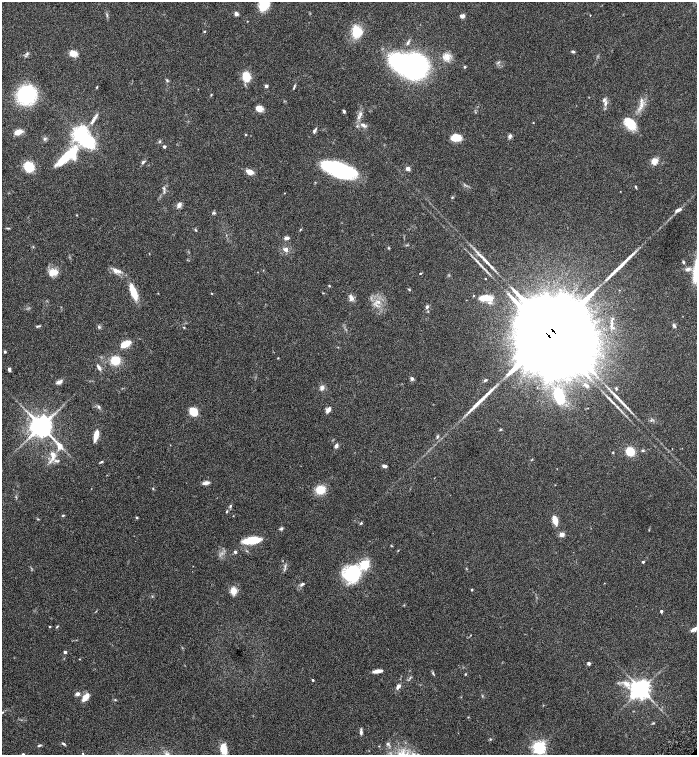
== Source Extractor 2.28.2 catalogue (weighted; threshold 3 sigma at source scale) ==
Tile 11 of 4 x 4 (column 3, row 3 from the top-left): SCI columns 3085-4474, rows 1507-3012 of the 6026 x 6028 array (HDU 1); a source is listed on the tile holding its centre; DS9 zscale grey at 2 x 2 block average (1 PNG px = mean of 2 x 2 image px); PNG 699 x 757 px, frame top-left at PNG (2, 2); no overlay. Shown black and unused: <1% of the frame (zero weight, under 4 of 8 exposures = <1% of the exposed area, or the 3 px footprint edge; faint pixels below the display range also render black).
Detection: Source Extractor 2.28.2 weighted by HDU 2 'WHT'; one run over the whole footprint, this tile lists its part. Background 0.0687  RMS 0.0044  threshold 0.0178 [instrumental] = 3 sigma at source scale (4.09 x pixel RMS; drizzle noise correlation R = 1.36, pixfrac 0.8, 0.05/0.05 arcsec/px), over >= 5 px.
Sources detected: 172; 2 inside a brighter object's white glare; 6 long thin detections or spike segments (spike, bleed or trail) — not listed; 5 inside a brighter listed object's ellipse — not listed separately; the other 159 listed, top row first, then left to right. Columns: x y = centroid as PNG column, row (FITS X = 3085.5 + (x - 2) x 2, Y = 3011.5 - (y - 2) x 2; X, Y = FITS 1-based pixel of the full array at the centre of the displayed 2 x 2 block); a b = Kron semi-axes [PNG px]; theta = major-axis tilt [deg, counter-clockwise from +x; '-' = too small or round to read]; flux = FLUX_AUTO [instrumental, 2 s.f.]
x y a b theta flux
264 4 10 7 72 32
236 14 2 2 - 8.5
462 16 5 4 - 2.9
204 31 3 2 - 0.63
357 31 15 13 -76 18
573 52 5 3 - 1.3
27 53 5 3 - 1.5
73 53 6 4 -14 11
447 57 10 9 - 7.3
415 66 19 18 - 180
464 67 3 3 - 0.99
246 77 9 7 -77 17
167 80 5 3 - 1.1
266 86 4 3 - 1.7
294 86 5 3 - 1.2
97 87 4 2 - 0.66
26 95 14 13 - 85
211 95 4 2 - 0.69
605 103 8 4 85 3.2
641 105 9 4 87 4.5
259 108 7 6 - 6.5
344 111 4 3 - 1.4
360 115 8 3 80 2.9
533 123 3 2 - 0.42
630 123 15 9 -50 18
363 125 9 4 -37 3.5
357 126 3 2 - 0.67
314 131 7 3 62 1.7
18 132 7 5 19 8.8
81 134 12 5 -48 260
246 135 3 2 - 0.65
510 136 5 4 - 2.4
456 138 11 7 -2 13
45 139 5 4 - 1.4
160 141 3 2 - 0.83
164 147 3 3 - 1.8
72 154 16 10 78 25
61 161 20 8 43 12
654 161 7 7 - 6.8
143 162 5 4 - 1.5
29 167 8 7 - 25
408 168 2 2 - 10
339 170 29 11 -19 120
249 172 6 4 -20 9
636 187 4 2 - 0.92
164 188 5 3 - 1.1
452 197 4 2 - 0.71
179 205 6 4 67 3.8
678 210 9 4 23 3.4
213 213 6 3 6 1.1
76 215 3 2 - 0.52
8 228 5 2 - 0.95
300 229 4 2 - 0.69
196 230 3 2 - 0.64
287 238 5 3 - 3.3
389 248 3 3 - 0.85
286 249 5 5 - 3.8
477 261 8 2 -43 2
683 262 4 3 - 1.1
688 269 7 5 11 3.2
116 271 12 6 -11 5.7
53 272 10 7 13 10
420 273 3 2 - 0.63
485 279 2 2 - 0.56
329 286 3 2 - 0.72
409 289 4 2 - 0.63
133 292 17 6 -69 17
212 293 3 2 - 0.46
323 293 3 2 - 0.5
351 298 6 4 -61 5.4
486 298 17 6 -3 14
378 302 6 4 -39 3
427 307 5 4 - 2.2
612 325 10 3 86 2.5
37 326 5 3 - 1.1
674 326 6 3 -43 1.5
99 327 4 4 - 1.2
184 327 3 2 - 0.57
553 331 28 15 -48 20000
125 344 10 5 29 13
5 352 3 3 - 1.2
278 358 3 2 - 0.45
115 360 7 6 - 21
99 367 8 3 -58 2.5
9 369 4 3 - 2.3
412 379 5 4 - 1.9
485 380 5 3 - 1.3
59 382 7 4 25 3.7
585 384 5 3 - 2
322 388 6 6 - 3.1
616 389 4 3 - 0.98
559 396 12 7 -71 41
98 407 4 4 - 1.5
617 407 7 3 -48 2
328 410 7 4 57 3.8
193 412 8 6 -63 14
41 426 6 6 - 1100
500 430 3 2 - 0.68
96 435 9 4 74 11
437 437 4 3 - 1.1
59 446 10 6 -55 7.6
336 446 5 3 - 2.9
630 451 6 6 - 21
643 451 4 3 - 1
613 452 3 2 - 0.57
53 455 14 6 -85 7.6
101 462 5 2 - 1
384 466 5 3 - 2.2
206 483 9 4 10 3.4
153 488 3 2 - 0.59
320 490 8 7 - 19
230 506 4 3 - 1.3
227 512 3 3 - 0.75
63 515 4 3 - 0.84
137 517 3 3 - 0.91
38 519 3 2 - 0.57
555 520 7 4 -74 13
361 523 4 3 - 0.93
281 529 5 4 - 1.4
562 534 3 3 - 14
252 540 13 5 8 41
235 552 3 2 - 2.7
643 562 3 2 - 1.2
365 564 3 3 - 120
193 566 2 2 - 0.29
352 574 18 16 27 59
302 584 6 4 32 1.8
472 590 3 3 - 0.85
233 591 9 7 -73 6.4
661 611 3 3 - 1.5
50 627 3 2 - 0.52
57 627 4 2 - 0.79
694 629 10 4 29 4.2
65 652 3 3 - 1.9
79 659 3 2 - 0.36
589 663 3 3 - 2.6
378 671 9 3 8 6.8
433 673 5 3 - 1.1
465 674 3 2 - 0.59
410 678 4 2 - 0.87
313 680 2 2 - 1.2
626 684 11 6 -33 6.8
398 686 6 4 60 3.2
641 689 5 5 - 620
77 694 4 4 - 3
633 695 5 4 - 16
85 697 10 5 49 7.5
115 700 3 2 - 0.65
2 712 5 2 - 0.97
468 717 3 2 - 0.43
653 723 4 2 - 0.73
361 732 7 4 -84 2.1
63 744 5 2 - 1.3
388 744 5 3 - 1.3
39 745 5 3 - 1
539 747 4 4 - 260
223 749 9 5 -81 18
23 754 3 3 - 1
83 754 3 2 - 0.42
Overlapping masked pixels (flux is a lower limit): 1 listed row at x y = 553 331
Isophote crosses this tile's border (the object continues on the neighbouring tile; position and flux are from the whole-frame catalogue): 5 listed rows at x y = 264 4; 694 629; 2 712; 539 747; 23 754
Diffuse or blended objects may show on this block-average render without a row.